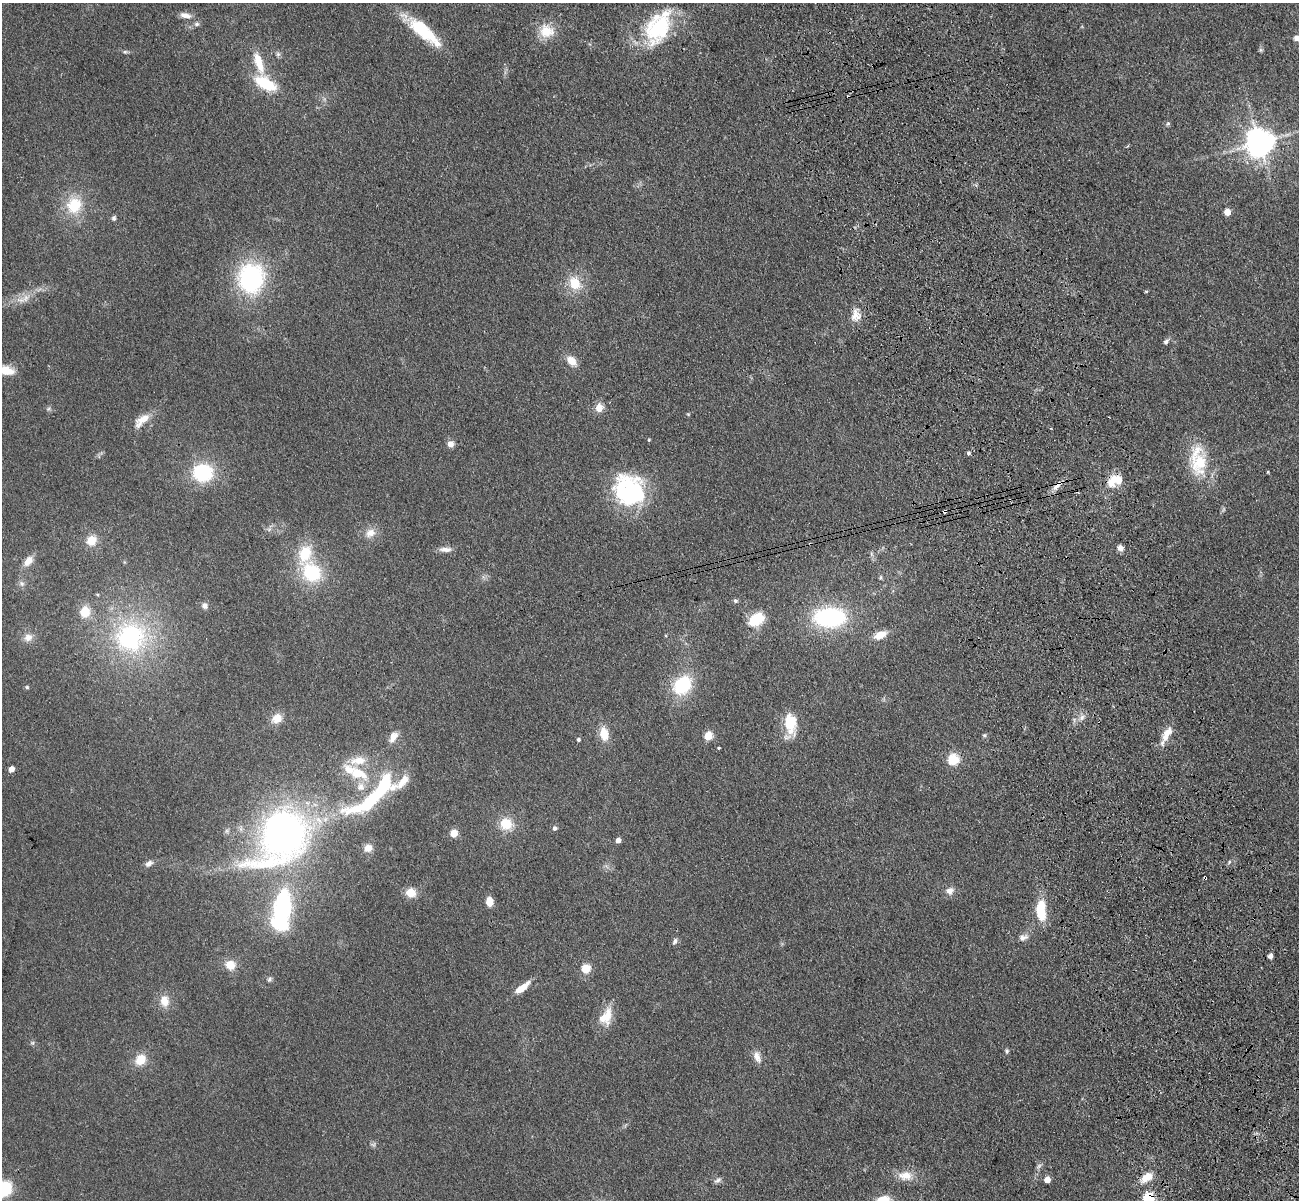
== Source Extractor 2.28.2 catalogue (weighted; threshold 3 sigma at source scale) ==
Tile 6 of 4 x 4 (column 2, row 2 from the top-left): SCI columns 1412-2708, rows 2702-3899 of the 5417 x 5283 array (HDU 1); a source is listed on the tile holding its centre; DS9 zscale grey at full resolution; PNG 1301 x 1202 px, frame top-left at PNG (2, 3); no overlay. Shown black and unused: <1% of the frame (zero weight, under 3 of 4 exposures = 6% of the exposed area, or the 3 px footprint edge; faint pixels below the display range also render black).
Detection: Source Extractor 2.28.2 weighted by HDU 2 'WHT'; one run over the whole footprint, this tile lists its part. Background 0.0592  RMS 0.0062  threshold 0.0277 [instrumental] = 3 sigma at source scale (4.5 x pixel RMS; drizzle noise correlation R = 1.50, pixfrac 1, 0.05/0.05 arcsec/px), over >= 5 px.
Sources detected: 117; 2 too faint to see at this stretch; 2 inside a brighter object's white glare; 3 cosmic-ray / hot-pixel residue — not listed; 10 inside a brighter listed object's ellipse — not listed separately; the other 100 listed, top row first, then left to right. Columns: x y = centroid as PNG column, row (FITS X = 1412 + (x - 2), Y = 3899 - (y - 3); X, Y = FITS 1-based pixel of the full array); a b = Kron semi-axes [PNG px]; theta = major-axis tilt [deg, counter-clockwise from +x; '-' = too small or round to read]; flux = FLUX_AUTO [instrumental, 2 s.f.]
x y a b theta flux
185 15 13 6 -8 4.5
197 24 8 6 0 1.7
658 28 42 28 57 51
423 31 48 13 -40 33
546 31 19 18 - 13
1297 38 8 7 - 3.7
1261 50 6 4 -71 0.97
125 52 6 5 - 1.1
278 54 7 6 - 1.4
259 63 30 9 -72 13
265 84 23 11 -29 26
1168 124 6 4 67 1
1260 142 8 8 - 960
74 205 20 18 67 22
1227 212 5 4 - 12
114 218 7 5 65 1.5
251 278 31 28 82 79
575 283 18 14 -59 15
20 300 14 7 -2 4.6
856 315 18 14 86 7.5
1166 342 8 6 47 2
571 361 12 8 -43 7.5
6 370 20 10 -11 9.3
599 407 9 8 - 6.3
142 420 25 10 39 8.9
649 440 4 3 - 0.69
450 444 8 8 - 3.5
968 453 5 4 - 0.98
1199 463 31 21 76 26
1268 472 5 3 - 0.58
203 473 16 14 3 48
1112 481 17 12 73 10
1057 486 18 7 47 4.7
629 490 36 31 -44 70
370 533 15 11 37 6.4
91 540 11 10 - 9.5
1120 548 8 7 - 2.7
445 549 17 6 1 3.9
28 561 13 8 54 5.6
311 572 24 20 -54 37
880 577 5 5 - 1
22 583 7 7 - 1.9
97 595 5 4 - 0.73
735 601 6 5 - 1.2
205 606 7 6 - 2.7
85 612 12 10 88 12
830 617 28 17 0 78
756 619 18 12 33 18
880 635 14 8 23 8.5
28 637 11 10 - 4.6
130 637 43 42 - 95
682 685 21 17 48 35
27 687 6 5 - 0.97
1082 717 9 7 47 3
277 719 13 10 37 7.6
790 724 20 14 -69 17
604 734 16 10 -82 10
1167 734 24 9 61 8.3
984 735 6 5 - 0.96
708 736 5 5 - 25
393 737 15 8 59 5.2
578 739 4 4 - 1.4
718 748 3 3 - 0.64
953 760 5 5 - 60
11 769 5 4 - 6.7
357 773 28 13 -25 21
369 803 83 24 25 61
506 824 14 13 - 13
555 828 6 6 - 1.6
454 833 5 5 - 18
283 836 66 44 52 300
618 840 4 4 - 5.1
368 848 9 8 - 5.4
1229 862 6 3 72 0.86
149 863 11 7 34 2.9
1205 878 4 3 - 4.5
949 891 10 8 23 4.2
411 893 10 9 - 8.7
489 902 8 6 -79 8.9
282 910 36 14 83 110
1041 910 22 9 -89 23
1023 937 13 8 16 3.5
675 941 9 6 66 1.8
1270 956 4 4 - 3.9
230 965 12 10 -16 8.2
586 968 5 5 - 30
270 979 7 5 35 1.3
522 988 19 7 36 8.8
164 1001 14 11 -86 7.7
606 1017 24 15 62 12
1007 1051 7 5 -82 1.2
757 1057 16 9 -71 4.9
141 1060 12 10 48 11
905 1176 22 13 -3 9.3
1147 1177 15 9 39 9.1
718 1180 11 5 31 1.7
1047 1180 5 4 - 9.6
2 1190 19 14 33 30
1148 1198 6 5 - 61
883 1200 16 8 9 9.1
Overlapping masked pixels (flux is a lower limit): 5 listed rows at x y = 856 315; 1057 486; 1205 878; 1147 1177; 1148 1198
Isophote crosses this tile's border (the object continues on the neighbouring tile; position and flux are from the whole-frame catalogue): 5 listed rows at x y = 1297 38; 6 370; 2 1190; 1148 1198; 883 1200